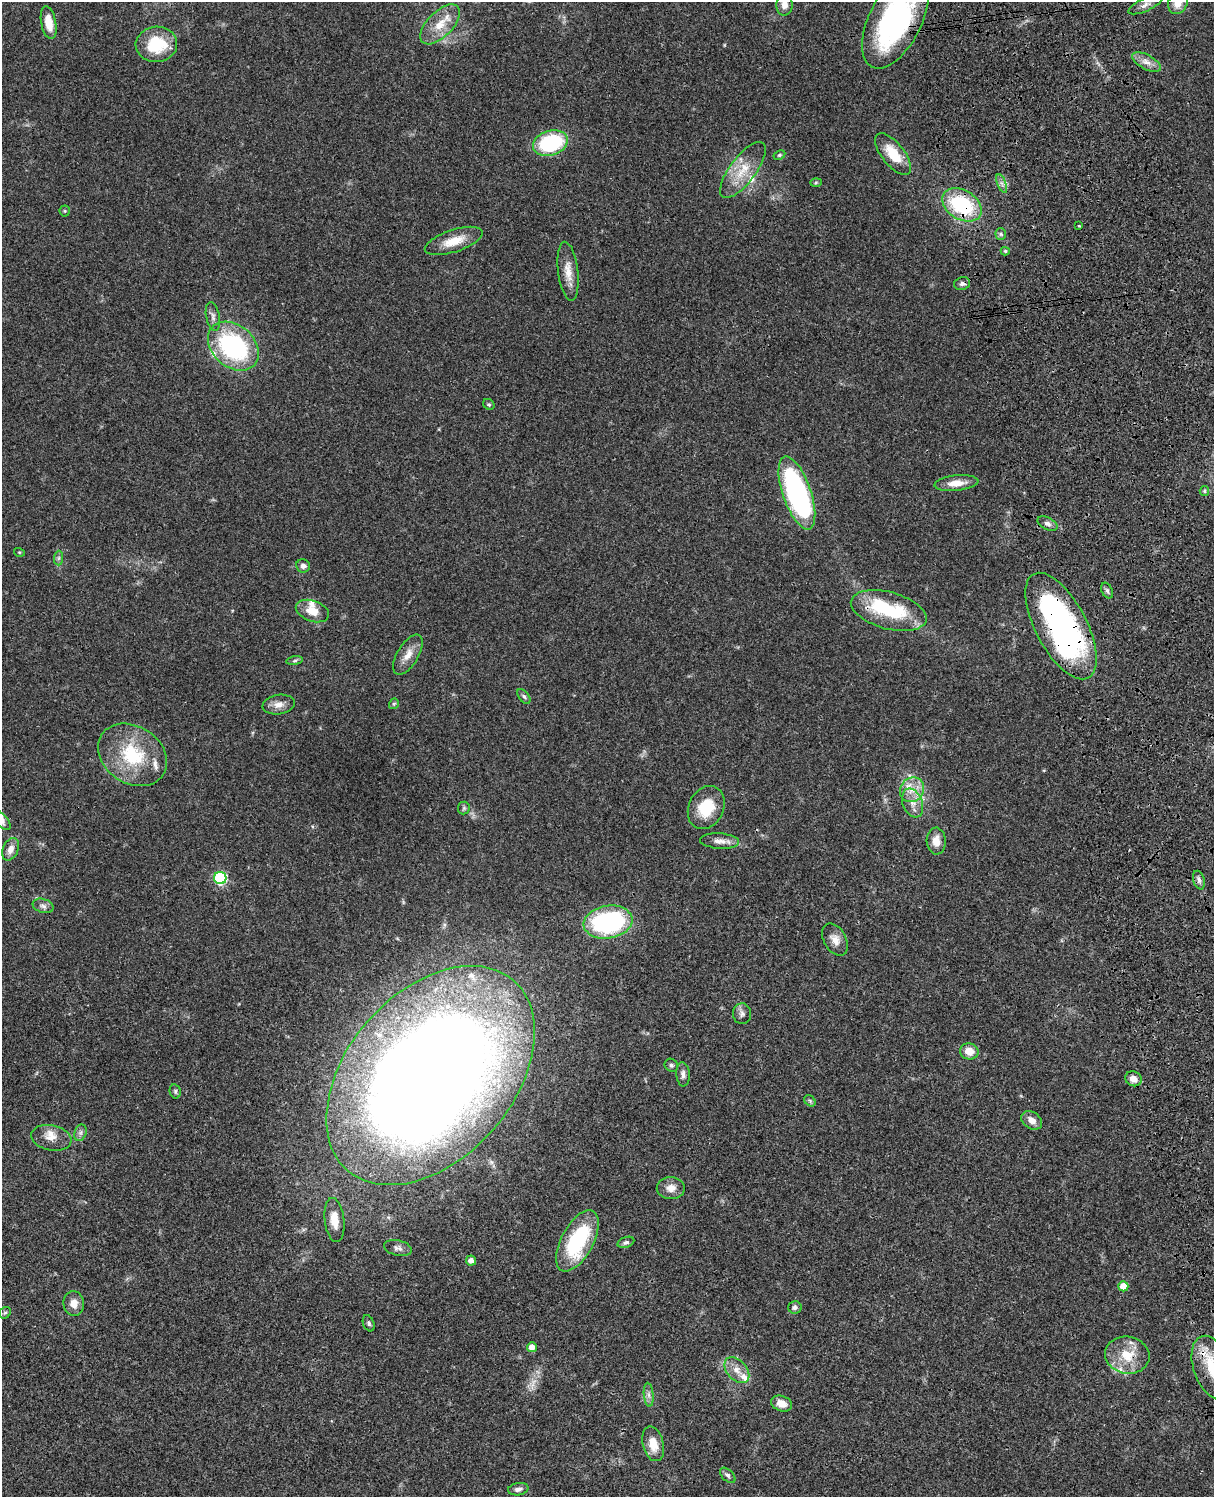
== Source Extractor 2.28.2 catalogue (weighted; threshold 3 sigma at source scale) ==
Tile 6 of 4 x 3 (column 2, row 2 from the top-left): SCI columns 1334-2545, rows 1773-3267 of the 5088 x 4927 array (HDU 1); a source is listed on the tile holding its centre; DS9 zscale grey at full resolution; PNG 1216 x 1499 px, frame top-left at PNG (2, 2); each listed source drawn as its Kron ellipse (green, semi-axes under 4 px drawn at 4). Shown black and unused: <1% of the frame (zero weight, under 3 of 4 exposures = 6% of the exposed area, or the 3 px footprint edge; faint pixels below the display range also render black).
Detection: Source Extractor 2.28.2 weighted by HDU 2 'WHT'; one run over the whole footprint, this tile lists its part. Background 0.0766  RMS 0.0058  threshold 0.0261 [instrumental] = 3 sigma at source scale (4.5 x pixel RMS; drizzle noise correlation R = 1.50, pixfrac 1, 0.05/0.05 arcsec/px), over >= 5 px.
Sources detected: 97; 1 too faint to see at this stretch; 2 inside a brighter object's white glare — neither listed nor drawn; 8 inside a brighter listed object's ellipse — not listed separately; the other 86 listed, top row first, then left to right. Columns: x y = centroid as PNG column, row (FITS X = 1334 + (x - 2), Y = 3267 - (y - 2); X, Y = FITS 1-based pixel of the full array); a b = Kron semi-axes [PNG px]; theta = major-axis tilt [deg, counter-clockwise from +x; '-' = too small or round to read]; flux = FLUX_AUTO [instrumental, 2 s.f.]
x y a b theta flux
1178 3 11 9 65 6.4
784 5 11 8 88 4.3
1146 5 18 6 25 3.3
895 20 53 26 64 120
49 23 17 7 -79 8.9
440 24 25 12 46 12
156 44 21 17 4 25
1146 62 16 7 -28 4.3
550 143 18 12 17 50
893 154 25 11 -51 14
779 155 6 4 27 0.89
743 170 34 13 53 15
816 183 6 4 2 0.73
1002 183 10 3 -69 1.4
962 205 21 14 -31 47
65 211 5 5 - 0.74
1079 226 3 2 - 0.45
1001 234 5 5 - 1
454 241 30 11 18 11
1005 251 4 4 - 0.86
568 271 30 10 -83 8.1
962 284 8 6 16 1.7
213 316 14 6 -79 2.6
233 346 28 21 -42 76
489 404 6 5 - 0.94
956 483 22 7 6 7.3
1204 491 5 4 - 0.85
797 493 38 14 -71 120
1047 523 11 6 -28 2.1
19 552 5 3 - 0.54
59 558 7 4 89 1.2
303 566 7 6 - 2.1
1107 591 8 5 -63 1.4
889 610 39 18 -15 42
312 611 17 10 -19 8.3
1061 626 59 25 -62 160
408 655 22 10 58 6.5
295 661 8 4 9 1.1
524 696 8 5 -52 1.2
394 704 5 5 - 0.72
279 705 16 9 9 4.6
132 755 37 28 -34 37
912 790 13 11 50 7.7
913 803 15 9 -69 5.6
464 808 6 6 - 1
706 808 22 17 64 19
2 820 11 6 -49 2.6
720 841 19 7 -4 4.3
936 841 13 9 -87 6
11 849 12 7 64 4.4
220 878 6 6 - 65
1199 880 9 5 -74 1.9
43 906 10 7 -17 2.4
608 922 24 16 9 83
835 940 17 11 -60 5.4
742 1014 10 9 - 2.3
969 1051 9 8 - 6.9
671 1065 7 6 - 1.3
683 1074 12 6 -85 2.4
430 1076 126 83 49 1300
1133 1079 8 7 - 4.7
175 1091 7 5 -77 1.1
810 1101 6 5 - 0.98
1032 1120 11 8 -34 4.4
80 1133 8 6 72 1.8
51 1138 20 12 -11 6.7
671 1188 14 11 1 5
334 1220 22 9 -83 7.8
577 1241 33 16 61 49
626 1242 8 5 19 1.5
398 1248 14 7 -13 2.5
471 1261 5 5 - 2.9
1123 1286 5 5 - 8.7
74 1303 12 10 -83 5.3
795 1307 7 6 - 1.7
5 1313 6 5 - 0.92
369 1323 8 5 -69 1.3
532 1347 5 4 - 4.9
1127 1355 22 18 -10 15
1213 1368 33 19 -70 24
737 1370 15 9 -48 5.8
649 1395 12 5 -85 2.2
782 1404 11 7 -18 5.3
653 1444 18 10 -75 8.9
728 1475 9 5 -44 1.5
518 1489 10 6 9 2.4
Overlapping masked pixels (flux is a lower limit): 6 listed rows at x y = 895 20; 962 205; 889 610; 1061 626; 1127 1355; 1213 1368
Isophote crosses this tile's border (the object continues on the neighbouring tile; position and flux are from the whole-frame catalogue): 5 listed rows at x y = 1178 3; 784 5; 895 20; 2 820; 1213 1368